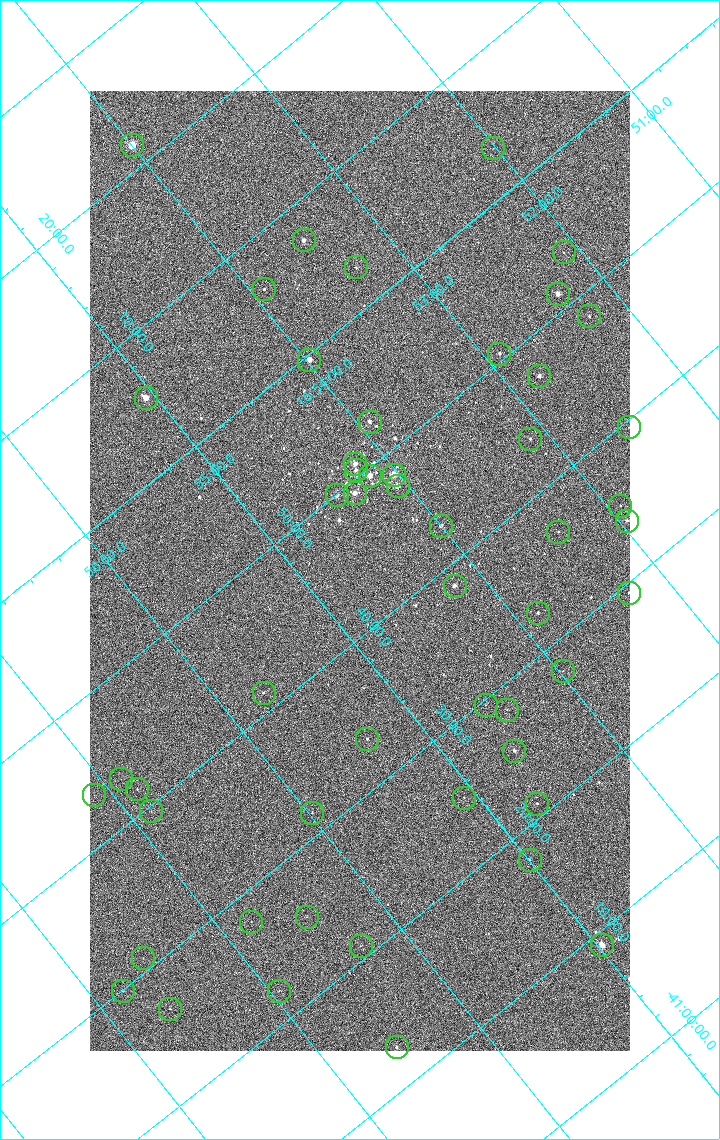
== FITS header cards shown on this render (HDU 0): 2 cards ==
NAXIS1  =                 1080 / length of data axis 1
NAXIS2  =                 1920 / length of data axis 2

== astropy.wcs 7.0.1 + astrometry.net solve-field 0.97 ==
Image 1080 x 1920 px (HDU 0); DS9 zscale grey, zoomed out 1/2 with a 90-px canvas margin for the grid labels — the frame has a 2x2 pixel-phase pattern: neighbouring pixels differ more than pixels two apart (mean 1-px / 2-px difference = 1.275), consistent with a one-shot-colour (mosaic) sensor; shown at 1/2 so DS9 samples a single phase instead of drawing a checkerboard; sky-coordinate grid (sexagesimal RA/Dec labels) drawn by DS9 from the SOLVED WCS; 52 Tycho-2 reference stars matched to detected sources circled (green)
Header WCS: none
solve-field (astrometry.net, Tycho-2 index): SOLVED blind (the file carries no WCS)
Solved WCS: RA---TAN-SIP/DEC--TAN-SIP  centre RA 16:54:39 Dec -41:44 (253.66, -41.74 deg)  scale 2.38 arcsec/px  FOV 42.8' x 76.0'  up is -141 deg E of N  parity flipped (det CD > 0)
(file carries no celestial WCS; the grid is the blind solution)
Tycho-2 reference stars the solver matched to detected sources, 52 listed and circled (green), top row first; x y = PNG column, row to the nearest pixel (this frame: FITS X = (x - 90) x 2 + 1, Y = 1920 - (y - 91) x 2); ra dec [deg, ICRS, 3 dp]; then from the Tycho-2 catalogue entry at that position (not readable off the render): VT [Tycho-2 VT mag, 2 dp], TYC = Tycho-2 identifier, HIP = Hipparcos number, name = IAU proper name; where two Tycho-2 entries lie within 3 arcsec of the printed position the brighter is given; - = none
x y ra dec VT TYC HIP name
132 145 253.499 -42.362 4.82 7876-2743-1 82671 -
493 148 253.004 -42.057 11.12 7876-784-1 - -
304 240 253.369 -42.121 7.31 7876-1152-1 - -
564 252 253.025 -41.892 10.56 7876-1536-1 - -
356 268 253.327 -42.050 10.12 7876-1601-1 - -
264 290 253.479 -42.104 9.22 7876-213-1 - -
558 294 253.080 -41.855 6.51 7876-2659-1 82543 -
589 316 253.062 -41.805 9.41 7876-2570-1 - -
499 354 253.227 -41.842 9.02 7876-1957-1 - -
309 360 253.495 -41.994 6.38 7876-309-1 82669 -
539 376 253.197 -41.786 7.01 7876-2053-1 - -
146 398 253.764 -42.091 6.35 7876-2597-1 82783 -
370 422 253.482 -41.881 7.56 7876-2282-1 - -
628 428 253.133 -41.659 10.59 7876-2550-1 - -
530 439 253.280 -41.729 8.50 7876-2390-1 - -
355 464 253.549 -41.849 6.39 7876-2229-1 - -
356 470 253.555 -41.842 7.74 7876-2816-1 - -
394 475 253.508 -41.806 5.47 7876-2191-1 82676 -
370 476 253.542 -41.825 6.07 7876-2204-1 82691 -
398 486 253.515 -41.792 6.56 7876-2254-1 - -
354 494 253.582 -41.820 6.62 7876-2640-1 82706 -
337 496 253.608 -41.832 7.44 7876-2319-1 - -
620 506 253.232 -41.586 10.00 7876-2118-1 - -
626 521 253.239 -41.565 8.24 7876-2336-1 - -
440 526 253.500 -41.715 7.58 7876-2134-1 - -
558 532 253.345 -41.611 10.06 7876-2335-1 - -
454 586 253.548 -41.642 7.21 7876-2339-1 - -
628 593 253.317 -41.490 9.93 7876-2457-1 - -
538 613 253.464 -41.545 8.68 7876-1830-1 - -
562 672 253.495 -41.464 9.93 7876-2103-1 - -
264 694 253.929 -41.690 9.45 7876-1772-1 - -
486 705 253.637 -41.494 10.63 7876-2534-1 - -
506 710 253.614 -41.471 10.02 7876-1822-1 - -
367 740 253.838 -41.557 8.61 7876-1740-1 - -
514 751 253.649 -41.423 8.08 7876-2472-1 - -
120 780 254.222 -41.719 10.94 7876-2588-1 - -
137 790 254.210 -41.695 10.00 7876-2426-1 - -
94 796 254.276 -41.724 11.32 7876-2551-1 - -
464 798 253.770 -41.417 10.67 7876-2586-1 - -
537 804 253.676 -41.350 10.10 7876-1844-1 - -
151 812 254.215 -41.661 11.04 7876-2303-1 - -
312 813 253.994 -41.527 10.16 7876-2126-1 - -
530 860 253.749 -41.298 10.64 7876-2244-1 - -
306 917 254.117 -41.424 10.86 7876-2481-1 - -
251 922 254.199 -41.464 10.79 7876-2221-1 - -
360 946 254.075 -41.350 10.73 7876-1756-1 - -
602 946 253.744 -41.151 5.82 7872-1609-1 82775 -
143 958 254.388 -41.516 10.82 7876-2164-1 - -
123 991 254.451 -41.499 10.62 7876-2486-1 - -
279 991 254.236 -41.370 10.62 7876-1948-1 - -
170 1010 254.407 -41.441 11.19 7876-2462-1 - -
396 1048 254.137 -41.215 9.23 7872-2044-1 - -